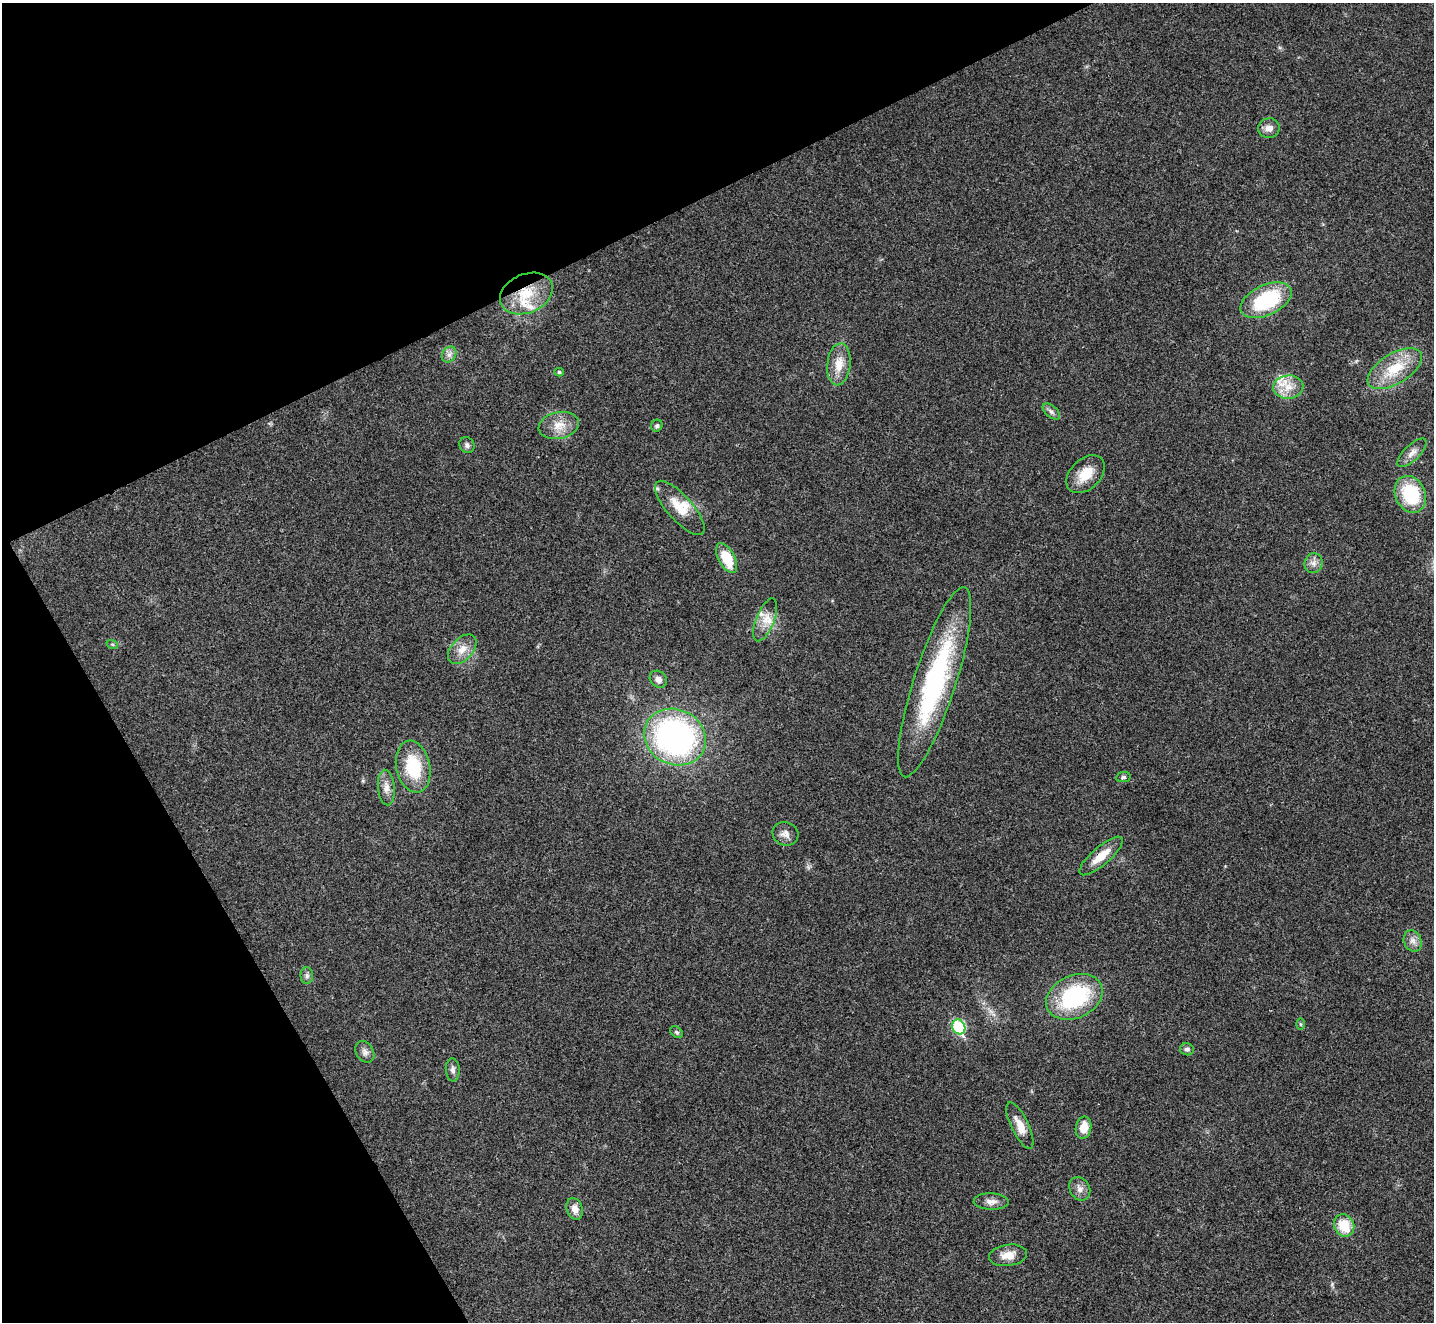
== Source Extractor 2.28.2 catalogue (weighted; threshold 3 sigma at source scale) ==
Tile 5 of 4 x 4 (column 1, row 2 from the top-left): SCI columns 6-1437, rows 2929-4248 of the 5735 x 5724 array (HDU 1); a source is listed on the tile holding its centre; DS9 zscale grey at full resolution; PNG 1436 x 1324 px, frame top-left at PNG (2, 3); each listed source drawn as its Kron ellipse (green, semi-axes under 4 px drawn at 4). Shown black and unused: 25% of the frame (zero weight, under 3 of 4 exposures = <1% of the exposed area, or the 3 px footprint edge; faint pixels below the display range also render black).
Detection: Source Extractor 2.28.2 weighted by HDU 2 'WHT'; one run over the whole footprint, this tile lists its part. Background 0.0205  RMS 0.0043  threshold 0.0191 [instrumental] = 3 sigma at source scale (4.5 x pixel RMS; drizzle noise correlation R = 1.50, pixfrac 1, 0.05/0.05 arcsec/px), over >= 5 px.
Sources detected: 48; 3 inside a brighter listed object's ellipse — not listed separately; the other 45 listed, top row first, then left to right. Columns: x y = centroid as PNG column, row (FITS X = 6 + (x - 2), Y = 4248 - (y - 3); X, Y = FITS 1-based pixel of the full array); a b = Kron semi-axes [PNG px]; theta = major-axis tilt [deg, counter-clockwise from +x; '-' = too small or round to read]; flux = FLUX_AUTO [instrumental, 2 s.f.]
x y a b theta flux
1269 128 11 10 - 3.1
526 294 27 19 23 17
1266 300 27 15 25 33
449 355 8 6 54 1.7
839 364 21 11 84 6.9
1395 369 30 15 31 14
559 372 4 3 - 0.74
1288 387 15 11 4 6.1
1051 412 10 5 -41 1.3
559 425 20 13 12 6.4
657 426 6 5 - 0.87
467 445 8 7 - 1.4
1412 453 19 7 44 3.1
1086 474 22 15 44 8.7
1410 494 19 15 -66 25
680 508 34 12 -48 9.7
727 558 16 8 -62 13
1314 563 10 9 - 2.4
765 620 23 9 68 5.5
112 644 6 3 -18 0.54
462 649 17 11 47 5
658 679 9 8 - 2.2
935 682 100 21 72 71
675 737 32 27 -25 120
413 767 26 17 -78 19
1123 777 7 5 9 0.89
386 787 18 8 -85 3.4
785 834 13 11 -23 3
1101 856 27 9 41 7.5
1413 941 11 8 -65 2.4
307 976 8 6 -90 1.2
1074 997 29 21 25 41
1300 1024 6 4 -89 0.54
959 1027 7 6 - 39
677 1032 7 5 -41 0.76
1187 1049 7 6 - 1.1
365 1052 11 8 -58 2
453 1070 11 7 -86 1.6
1020 1126 25 8 -64 5.7
1084 1128 11 7 80 6.1
1080 1189 12 10 -56 2.6
991 1202 17 8 -1 2.9
575 1209 11 8 -70 3.2
1344 1225 11 10 - 11
1008 1255 19 10 8 5
Overlapping masked pixels (flux is a lower limit): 2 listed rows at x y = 526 294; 1101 856